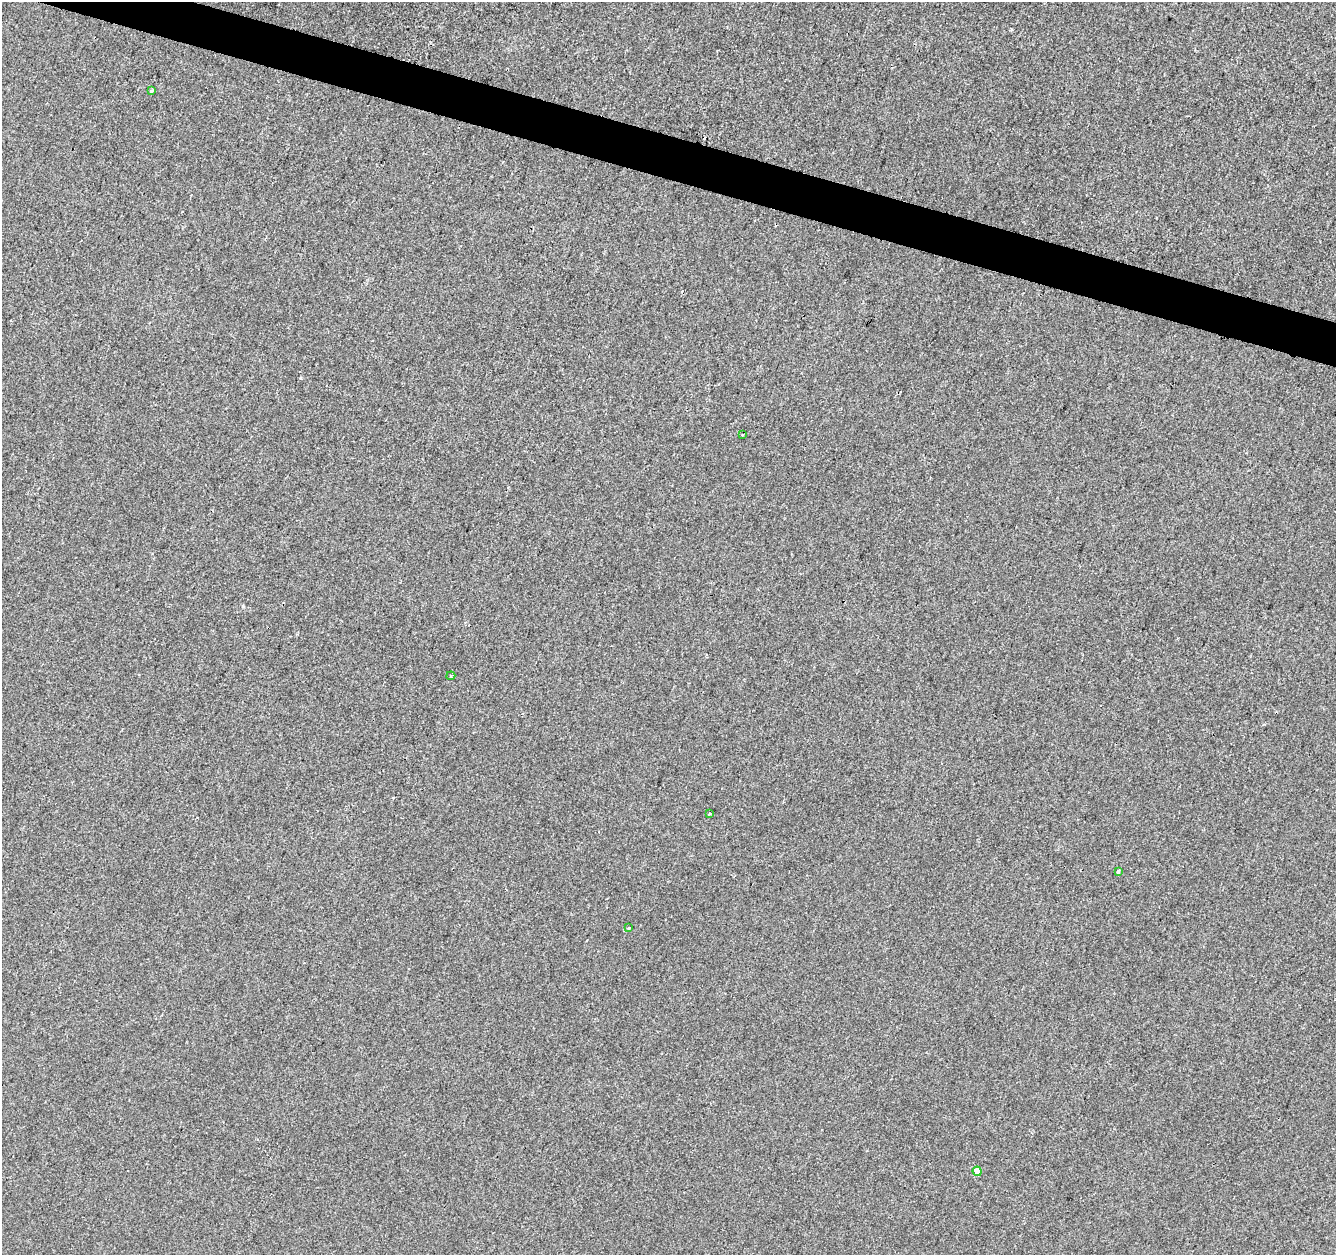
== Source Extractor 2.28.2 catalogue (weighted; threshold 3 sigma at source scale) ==
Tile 11 of 4 x 4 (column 3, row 3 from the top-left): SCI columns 2671-4004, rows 1470-2722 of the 5346 x 5506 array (HDU 1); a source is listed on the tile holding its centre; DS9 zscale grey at full resolution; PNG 1338 x 1257 px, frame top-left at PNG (2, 2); each listed source drawn as its Kron ellipse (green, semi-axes under 4 px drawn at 4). Shown black and unused: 3% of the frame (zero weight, under 2 of 3 exposures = <1% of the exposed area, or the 3 px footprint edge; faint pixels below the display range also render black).
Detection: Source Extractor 2.28.2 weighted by HDU 2 'WHT'; one run over the whole footprint, this tile lists its part. Background 1.34e-04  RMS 0.0042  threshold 0.0189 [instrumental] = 3 sigma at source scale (4.5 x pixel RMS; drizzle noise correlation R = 1.50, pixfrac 1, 0.0396/0.0396 arcsec/px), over >= 5 px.
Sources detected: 8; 1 cosmic-ray / hot-pixel residue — neither listed nor drawn; the other 7 listed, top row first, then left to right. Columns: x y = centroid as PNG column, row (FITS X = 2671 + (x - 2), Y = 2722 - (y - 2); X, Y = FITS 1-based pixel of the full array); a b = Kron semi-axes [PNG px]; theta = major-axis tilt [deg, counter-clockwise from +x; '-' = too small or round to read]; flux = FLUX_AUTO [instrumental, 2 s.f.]
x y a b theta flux
152 91 3 3 - 3
742 434 3 2 - 0.6
451 676 4 3 - 0.63
709 814 3 3 - 2.3
1118 872 4 3 - 1.3
628 928 3 3 - 0.78
977 1171 4 4 - 5.1